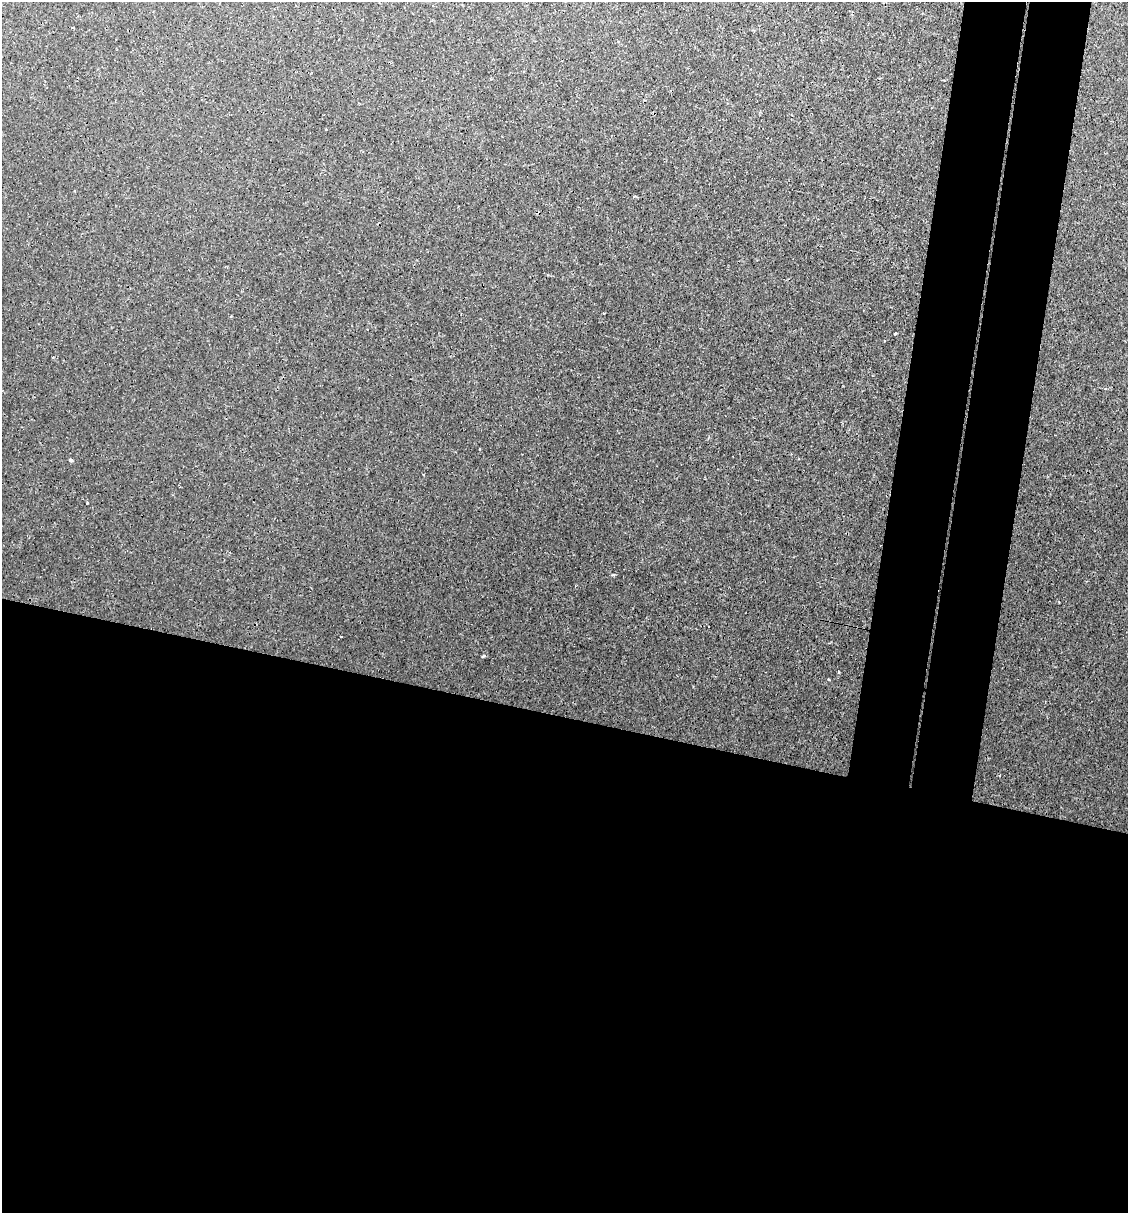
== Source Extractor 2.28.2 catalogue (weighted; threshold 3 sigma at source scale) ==
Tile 14 of 4 x 4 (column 2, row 4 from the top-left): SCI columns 1313-2438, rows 60-1270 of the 4996 x 4970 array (HDU 1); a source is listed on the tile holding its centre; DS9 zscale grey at full resolution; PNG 1130 x 1215 px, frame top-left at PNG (2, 2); no overlay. Shown black and unused: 48% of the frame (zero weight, under 3 of 4 exposures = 8% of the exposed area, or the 3 px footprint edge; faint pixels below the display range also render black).
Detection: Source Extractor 2.28.2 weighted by HDU 2 'WHT'; one run over the whole footprint, this tile lists its part. Background 0.0181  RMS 0.0024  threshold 0.0108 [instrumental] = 3 sigma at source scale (4.5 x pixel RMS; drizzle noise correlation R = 1.50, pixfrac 1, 0.05/0.05 arcsec/px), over >= 5 px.
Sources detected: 8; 1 cosmic-ray / hot-pixel residue — not listed; the other 7 listed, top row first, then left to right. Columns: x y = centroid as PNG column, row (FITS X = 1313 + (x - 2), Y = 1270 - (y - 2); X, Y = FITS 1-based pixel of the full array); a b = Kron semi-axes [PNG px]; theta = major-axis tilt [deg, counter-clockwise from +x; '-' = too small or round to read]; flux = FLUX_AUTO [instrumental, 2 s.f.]
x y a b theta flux
895 333 3 3 - 0.75
71 460 5 4 - 0.34
87 503 3 2 - 0.27
341 636 3 2 - 0.29
483 656 5 3 - 0.24
828 679 3 2 - 0.21
1000 775 3 2 - 0.17